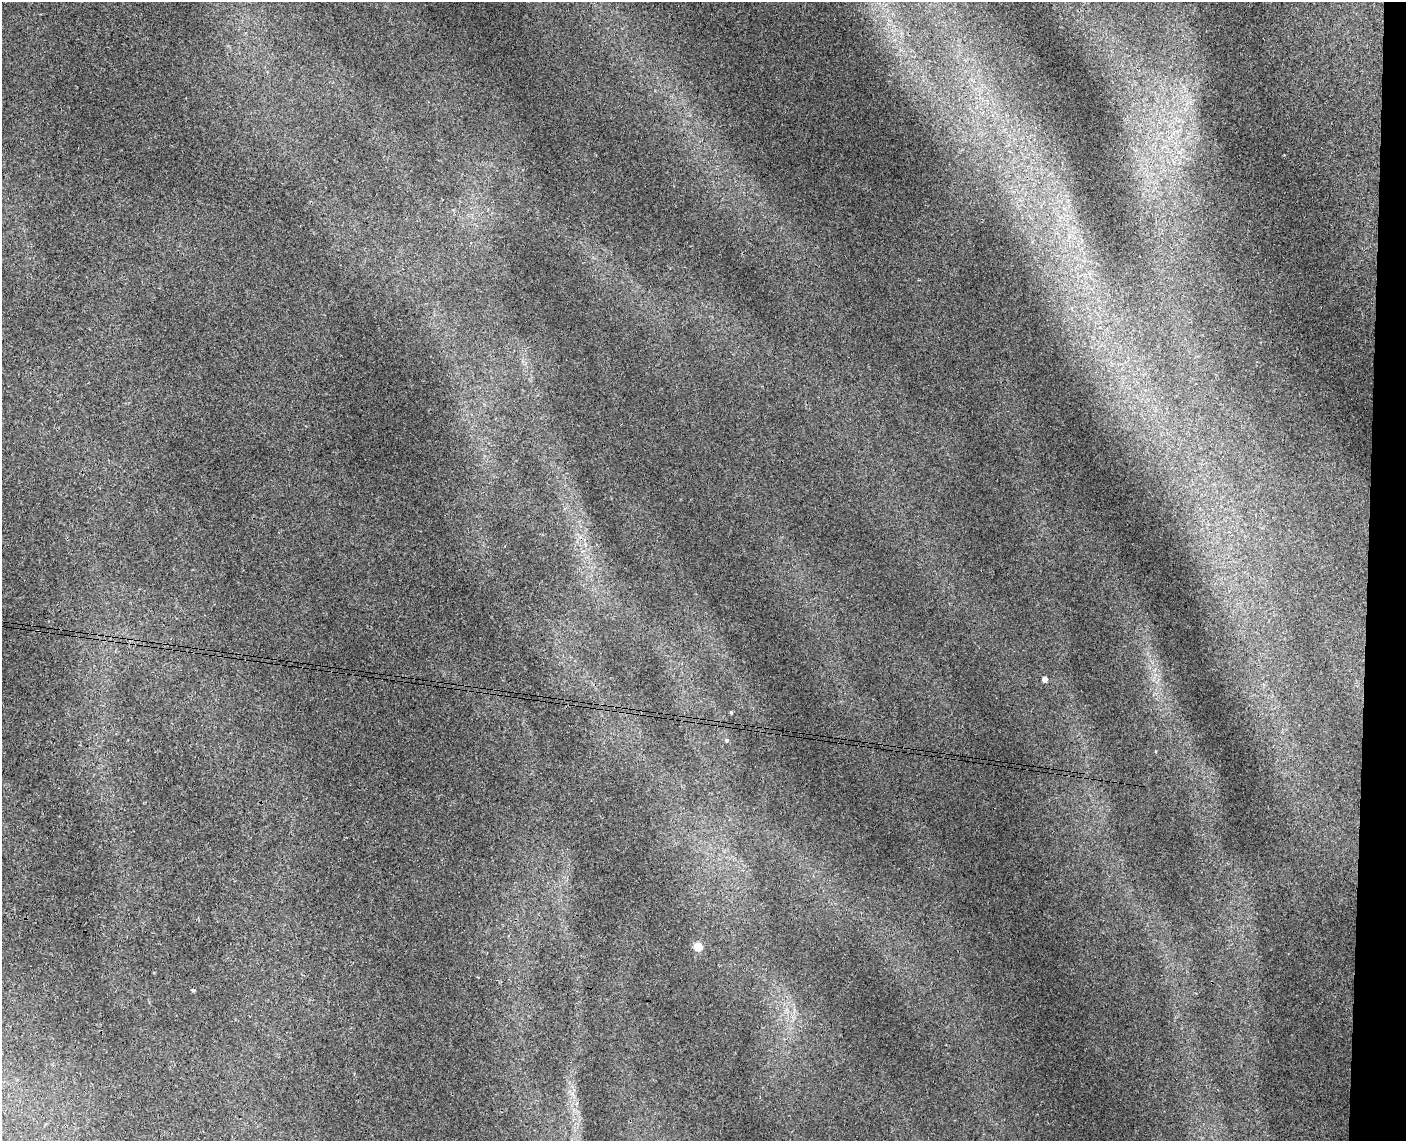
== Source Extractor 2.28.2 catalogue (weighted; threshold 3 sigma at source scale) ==
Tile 6 of 3 x 4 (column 3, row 2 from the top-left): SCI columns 2973-4376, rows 2292-3430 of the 4652 x 4579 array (HDU 1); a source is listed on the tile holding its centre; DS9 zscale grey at full resolution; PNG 1408 x 1143 px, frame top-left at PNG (2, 2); no overlay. Shown black and unused: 3% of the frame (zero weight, under 3 of 4 exposures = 6% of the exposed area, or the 3 px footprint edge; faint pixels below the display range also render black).
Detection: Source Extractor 2.28.2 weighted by HDU 2 'WHT'; one run over the whole footprint, this tile lists its part. Background 0.00928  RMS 0.0036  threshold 0.0163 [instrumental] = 3 sigma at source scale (4.5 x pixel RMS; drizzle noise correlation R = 1.50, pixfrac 1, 0.05/0.05 arcsec/px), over >= 5 px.
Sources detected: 5; all 5 listed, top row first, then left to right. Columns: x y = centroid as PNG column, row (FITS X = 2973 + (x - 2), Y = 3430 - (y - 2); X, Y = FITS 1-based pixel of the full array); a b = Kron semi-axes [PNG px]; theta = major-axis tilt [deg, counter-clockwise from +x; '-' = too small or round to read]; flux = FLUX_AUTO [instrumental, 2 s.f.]
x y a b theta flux
1045 679 4 4 - 3.6
731 712 4 3 - 0.43
726 740 5 5 - 0.78
698 946 5 5 - 12
193 990 4 4 - 0.49